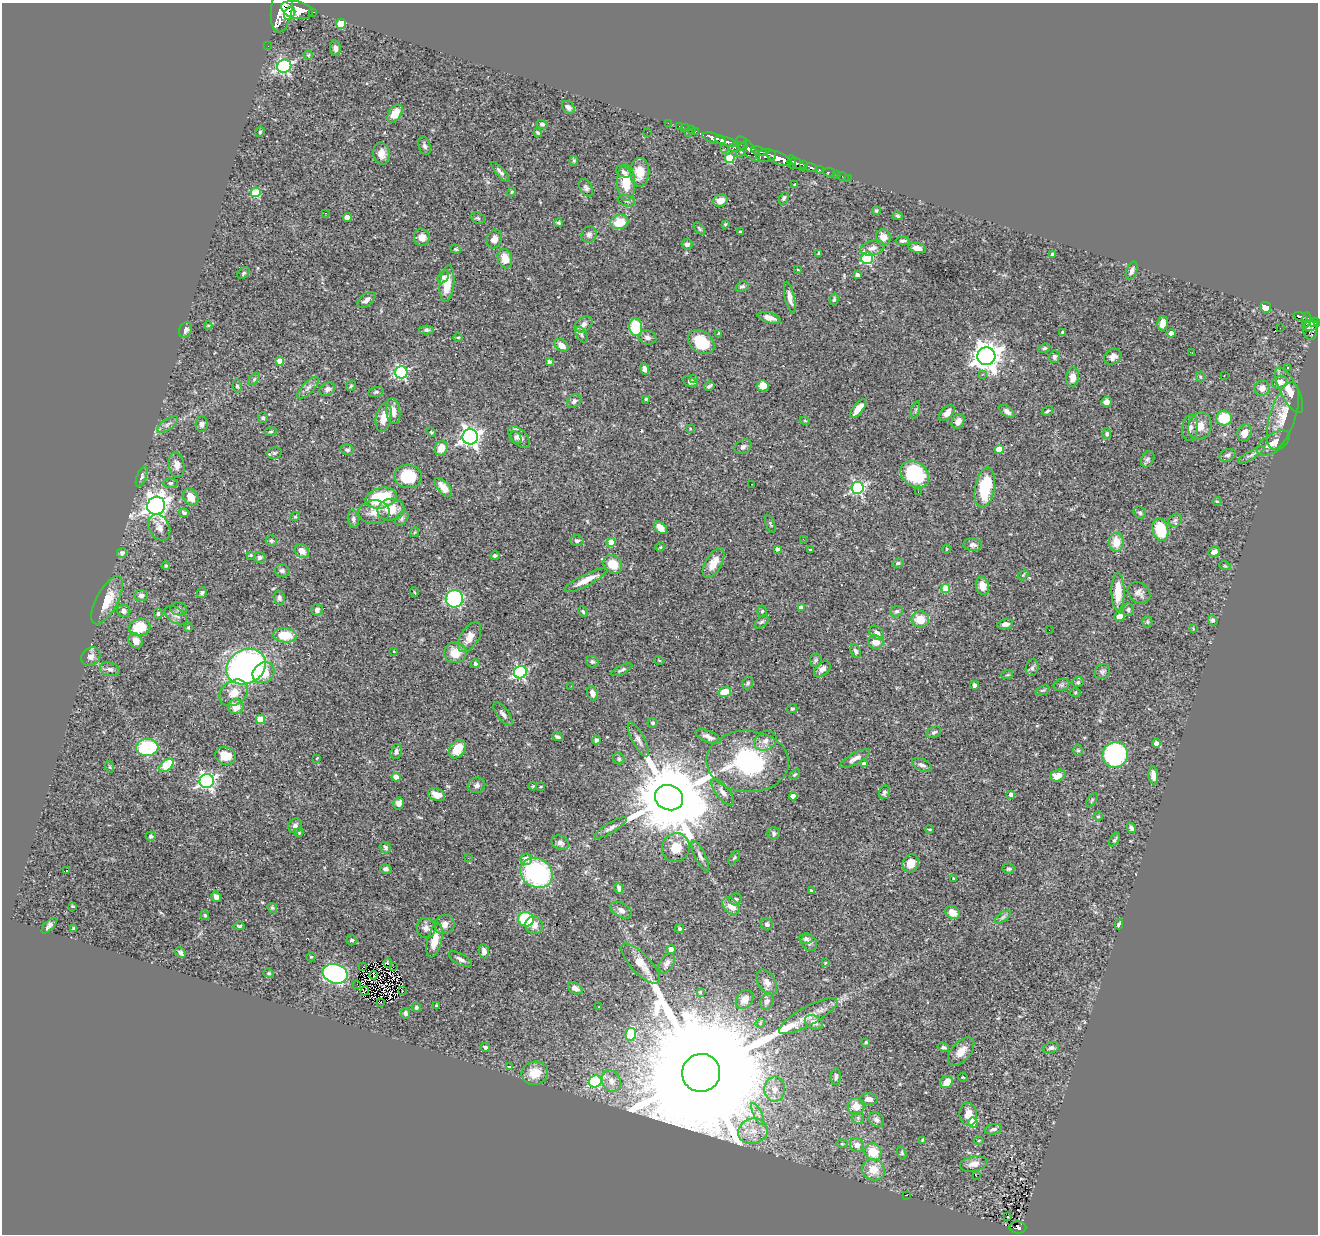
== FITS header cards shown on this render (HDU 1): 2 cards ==
NAXIS1  =                 1316
NAXIS2  =                 1232

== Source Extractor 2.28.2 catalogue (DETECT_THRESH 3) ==
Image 1316 x 1232 px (HDU 1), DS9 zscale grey, 1 PNG px = 1 image px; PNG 1320 x 1236 px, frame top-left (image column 1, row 1232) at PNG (2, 3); each listed source drawn as its Kron ellipse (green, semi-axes under 4 px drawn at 4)
Background 0.755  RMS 0.026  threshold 0.0792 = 3 sigma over >= 5 px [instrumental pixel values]
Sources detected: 441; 1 with non-positive FLUX_AUTO (blend fragments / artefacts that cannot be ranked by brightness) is neither listed nor drawn; the other 440 listed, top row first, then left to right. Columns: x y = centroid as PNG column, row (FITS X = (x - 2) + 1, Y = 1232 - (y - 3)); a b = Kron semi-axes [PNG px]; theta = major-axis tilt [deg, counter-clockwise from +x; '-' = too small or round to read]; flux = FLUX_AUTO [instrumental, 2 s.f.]
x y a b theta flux
282 9 23 10 82 4500
297 10 16 8 -13 3300
312 12 3 3 - 78
290 13 7 5 61 980
341 24 5 5 - 58
268 46 2 2 - 7.2
335 48 7 5 -79 8.2
308 55 5 4 - 2.2
284 66 7 6 - 270
568 107 7 5 -46 7.1
395 114 10 6 56 29
668 123 2 2 - 11
542 124 6 4 -17 3.1
680 126 4 2 - 18
685 128 4 3 - 29
691 130 3 2 - 12
695 131 3 3 - 29
260 132 5 4 - 2.3
647 132 3 2 - 1.4
538 133 4 3 - 2.5
688 133 3 2 - 57
714 138 12 5 -17 1200
726 141 12 4 -16 1100
424 146 9 6 -74 5.3
737 147 9 4 13 330
725 148 3 2 - 9.6
748 149 16 6 -48 250
742 150 9 3 63 410
759 151 8 3 -19 340
381 154 11 8 -83 15
766 155 10 6 5 830
730 158 5 5 - 87
779 158 13 6 -25 1900
574 160 5 3 - 2.3
792 162 7 4 -83 400
798 164 9 4 -35 710
803 165 3 3 - 260
811 167 6 4 -11 210
819 170 3 3 - 99
500 172 12 4 -49 6.5
623 172 7 5 -28 4.5
640 172 14 9 90 27
829 172 6 3 -9 61
837 175 2 2 - 8.2
843 176 6 2 -19 9.7
848 178 3 3 - 5.9
626 183 18 9 -89 45
794 185 3 2 - 1.5
586 188 9 6 -63 4.7
256 192 5 5 - 85
512 192 4 4 - 2
784 198 6 4 61 3.1
626 201 9 5 -17 4.5
720 201 7 6 - 20
876 211 4 4 - 2.8
325 213 3 2 - 15
898 216 5 3 - 2.8
347 218 4 4 - 23
478 218 7 5 -20 3.2
619 222 9 7 14 39
559 223 4 4 - 3.1
725 224 3 3 - 2.5
699 229 7 4 -49 2.3
740 232 3 3 - 3.1
589 234 8 7 - 6.9
422 237 8 8 - 13
883 237 8 7 - 16
494 239 9 7 72 13
903 241 7 3 0 4
687 244 5 5 - 5.5
872 248 12 7 13 11
917 248 9 5 -12 10
456 249 5 4 - 2.2
819 254 4 3 - 2.4
1053 255 4 4 - 9.2
867 258 6 6 - 160
505 259 10 7 -72 27
798 270 3 2 - 1.4
1132 271 9 5 70 6.9
244 273 7 5 42 2.7
857 275 4 3 - 6.7
443 277 7 5 54 4.6
447 284 18 7 84 34
742 286 7 5 21 4.1
790 298 16 5 -77 12
834 299 6 4 75 3.9
366 300 10 5 39 7.9
1266 307 5 5 - 28
1301 317 7 3 -20 170
769 318 12 5 -16 13
1307 320 7 3 85 230
1315 322 5 4 - 380
1162 323 7 5 83 12
583 324 10 6 37 8.8
208 325 4 3 - 1.5
1310 326 8 5 18 330
636 327 9 6 -84 92
1280 328 2 2 - 760
185 330 8 6 62 7
426 330 7 4 -1 3.1
1310 330 10 7 -79 340
1062 332 3 3 - 2.5
719 333 4 3 - 2.8
1171 333 4 4 - 12
581 335 9 5 -61 4.6
458 337 5 3 - 1.7
648 337 9 7 -19 7.4
701 342 14 10 -35 54
561 345 8 5 -37 16
1045 348 6 4 27 2.7
1192 353 3 2 - 1.1
986 356 9 9 - 2100
1054 357 6 5 - 5.5
1113 357 9 7 30 10
280 361 4 4 - 20
549 362 4 4 - 3.2
1287 368 3 2 - 2
645 369 6 4 -74 6.8
401 372 6 6 - 260
982 375 3 2 - 3.1
1224 375 3 2 - 2.2
1073 377 9 6 83 17
1200 377 5 3 - 1.8
693 378 3 3 - 4.3
254 379 7 4 47 2.9
690 382 8 5 -24 7.2
1279 382 8 6 22 15
237 386 6 4 -80 2.8
351 386 5 4 - 2.4
709 386 5 3 - 3.1
763 386 6 5 - 25
308 387 14 5 46 8.8
1262 388 8 7 - 15
328 389 8 6 24 6.8
1289 390 25 9 -63 23
376 392 8 4 14 3.2
646 399 3 3 - 2
574 401 8 6 41 6.6
1106 402 5 5 - 6.6
858 409 11 5 52 22
915 410 9 3 76 2.8
393 411 13 7 -83 13
1007 411 9 5 -39 6.6
1047 411 6 3 32 3
947 413 9 5 49 11
1283 416 35 13 73 38
263 418 5 5 - 3.9
384 418 15 7 80 19
1224 418 8 7 - 60
805 421 5 3 - 1.6
958 421 8 6 59 8.7
168 424 12 5 37 7.3
202 424 8 6 84 5.3
1200 426 14 11 73 20
1190 428 13 8 85 9.7
690 429 4 3 - 1.5
271 432 6 3 8 2.1
431 432 5 4 - 1.9
1244 433 9 6 71 14
1107 434 5 4 - 2.8
470 437 8 7 - 870
515 437 6 5 - 4.2
519 437 13 7 -45 11
1273 443 18 9 32 19
743 447 9 6 31 5.3
441 448 7 6 - 23
999 449 5 4 - 36
347 450 6 5 - 4.9
274 453 7 5 12 4
1228 455 8 6 19 5.5
1251 455 15 4 31 5.7
1148 459 8 6 62 4.6
177 465 12 8 -80 11
915 474 15 12 -37 120
408 476 14 11 -6 56
142 477 11 5 69 4.1
170 483 7 5 -1 3.3
751 484 2 2 - 0.83
443 487 11 5 -49 17
858 488 6 6 - 320
985 488 20 9 79 87
918 492 2 2 - 2.1
191 497 9 7 -55 22
381 498 16 10 13 110
1217 501 5 3 - 1.5
156 506 9 8 - 1200
391 509 13 11 11 31
374 512 15 12 2 17
184 513 5 4 - 4.2
1140 513 6 5 - 3.7
295 517 5 4 - 1.9
353 519 9 5 -83 5.7
402 519 8 5 51 3.8
1175 520 7 6 - 4.9
770 524 9 3 -67 2.1
159 527 14 10 -62 13
660 528 8 5 -43 15
1160 530 11 7 -74 75
415 532 5 3 - 1.5
803 539 3 2 - 2.9
271 541 5 5 - 3.2
577 541 6 5 - 5.1
611 542 4 4 - 42
1116 542 9 7 -84 30
973 545 9 6 -4 7.5
660 547 5 4 - 1.8
777 549 4 4 - 5
946 549 5 3 - 1.8
810 550 3 3 - 3.2
302 551 8 6 -43 15
1214 552 6 5 - 6.5
122 553 5 5 - 4.4
251 555 3 3 - 1.6
495 556 4 4 - 3.9
260 558 6 5 - 5.4
714 563 16 8 60 24
898 563 6 4 9 2.9
613 564 10 8 -45 36
166 566 4 3 - 2
1225 566 6 3 -18 1.6
282 571 7 6 - 5
1023 575 6 4 45 2
586 580 24 6 27 27
982 586 9 6 -77 20
946 588 4 4 - 51
414 592 5 3 - 1.4
1118 592 19 6 -90 37
202 593 5 4 - 3.1
1139 593 12 9 -37 9.2
141 595 6 5 - 5.4
279 598 7 5 -79 5.1
454 599 9 8 - 280
107 600 26 10 62 35
801 608 4 4 - 9.5
179 609 8 6 -8 5.1
1128 609 6 5 - 4.1
317 610 6 5 - 5
124 611 6 6 - 5.5
583 611 5 3 - 2.4
762 611 5 5 - 2.5
897 611 6 5 - 3.7
158 614 5 4 - 2.8
176 615 12 7 -33 9.7
1119 616 5 5 - 11
920 619 9 8 - 29
1213 620 5 4 - 4.2
762 622 8 5 43 3.6
1147 622 5 5 - 2.8
1005 624 8 5 9 9.3
140 627 11 8 16 52
188 627 4 4 - 2.2
1193 629 4 3 - 1.5
1049 630 2 2 - 2.3
877 633 8 6 -43 8.3
285 635 12 7 -5 50
470 637 16 9 58 17
135 641 8 6 -55 15
876 642 8 6 -6 18
394 651 3 2 - 1.2
856 651 7 4 -67 4.1
455 653 11 10 - 31
91 657 10 8 41 8.9
659 660 5 3 - 1.6
816 660 6 6 - 3.3
592 662 6 5 - 3.6
475 664 4 4 - 3.7
246 667 21 17 31 590
1032 668 8 6 74 4.7
110 669 10 6 -15 7.6
822 669 10 6 42 8.4
622 670 11 4 25 4.2
520 672 6 6 - 240
1102 672 8 7 - 4.7
263 673 11 10 - 34
1007 675 6 3 18 2.2
1078 682 6 5 - 3.2
748 683 6 5 - 3.5
974 685 4 3 - 4.7
1062 685 8 6 19 4.2
571 686 2 2 - 2.2
1043 690 7 3 20 2.5
725 692 6 5 - 32
1075 692 5 3 - 2
234 693 15 12 37 25
592 693 7 5 -69 8.5
236 707 7 7 - 23
792 709 5 4 - 3.1
503 714 14 5 -54 7.3
260 719 4 4 - 47
652 723 5 4 - 2.9
934 732 8 5 26 3.8
557 737 5 3 - 3.5
708 737 14 5 -23 9.4
596 740 4 4 - 4.7
638 740 19 6 -62 9.3
765 741 11 9 34 11
1156 743 4 4 - 9.9
147 747 11 8 3 150
457 749 10 7 50 35
1078 750 6 5 - 2.9
396 752 8 5 74 5.1
1115 755 13 12 - 260
225 756 10 8 -21 31
317 758 4 2 - 1
855 758 16 5 29 9.7
619 759 6 5 - 3.4
748 761 41 30 -3 220
864 764 4 4 - 10
166 765 8 5 38 70
922 765 10 6 -25 6.7
110 767 6 4 -71 2.1
795 774 6 4 39 2.5
1058 775 8 5 21 23
1153 775 9 5 -85 11
396 777 4 4 - 20
207 781 7 7 - 490
476 785 9 7 19 7
533 786 4 4 - 1.7
541 787 4 3 - 1.7
723 792 16 6 -51 10
884 792 7 5 75 5
437 795 9 6 -22 17
1011 795 4 4 - 8.6
793 796 4 4 - 14
669 798 14 12 -22 29000
1092 800 8 4 55 2.3
399 804 6 5 - 11
1098 816 5 4 - 2.5
295 826 7 6 - 6.7
610 828 19 5 31 7.8
1131 828 5 4 - 5.5
930 829 4 2 - 1.7
299 832 4 4 - 2
774 833 6 6 - 3.9
151 836 5 4 - 4.8
1114 840 7 3 56 3.1
560 843 9 7 -27 6.5
385 848 6 5 - 4
676 848 15 13 64 30
700 856 17 5 -64 7.9
468 858 2 2 - 4.3
734 858 7 4 55 2.8
526 859 6 5 - 16
911 863 9 7 65 21
386 869 6 5 - 5.8
1008 869 6 5 - 3.3
66 871 3 2 - 4.6
536 873 17 14 -34 260
953 878 3 2 - 1.7
619 888 6 3 -77 5.3
811 891 3 3 - 3.6
216 897 5 4 - 8.2
736 899 6 5 - 3.9
73 906 3 2 - 1.4
731 906 10 7 -48 22
272 908 5 4 - 2.6
621 910 12 7 -29 8.7
953 912 8 6 -33 16
205 915 5 4 - 2.5
1003 917 9 4 36 4.2
526 919 8 7 - 86
444 924 10 9 - 13
767 924 6 6 - 4.5
1119 924 5 3 - 8.3
534 925 9 8 - 13
49 926 10 4 45 5.7
239 926 6 3 -7 2.4
73 928 4 3 - 2
426 928 10 9 - 9
680 929 5 4 - 3
806 939 7 5 -2 3.8
352 940 5 5 - 3.9
435 940 17 7 76 29
809 943 9 7 -52 6.7
671 949 4 4 - 22
484 951 7 5 -83 7.7
181 953 6 4 -47 4.2
311 957 4 4 - 2.7
460 959 13 5 -29 7.3
388 963 5 2 - 0.95
667 963 11 6 59 8.4
825 963 4 3 - 1.4
641 964 26 9 -46 26
363 967 2 2 - 0.83
393 967 2 2 - 0.95
269 973 5 4 - 2.5
335 974 13 9 -17 460
373 975 4 2 - 1.2
767 982 14 8 -56 10
357 985 4 2 - 1.5
575 988 8 5 -30 8.2
365 991 4 2 - 2.8
402 991 2 2 - 6.9
700 992 4 3 - 1.3
745 1000 10 8 53 14
767 1001 8 6 65 6.8
380 1002 2 2 - 1.3
436 1006 4 3 - 2.4
416 1007 5 4 - 3.2
599 1007 3 3 - 9.1
406 1013 5 4 - 4.8
808 1016 33 9 29 31
814 1022 9 6 -24 12
760 1023 5 4 - 2.1
631 1034 6 5 - 81
866 1042 4 4 - 2.2
485 1047 5 4 - 6.2
943 1047 6 4 -18 3.9
1051 1048 8 5 17 4.9
961 1051 17 9 49 20
509 1067 3 3 - 9.5
535 1073 13 11 12 29
701 1073 19 19 - 140000
836 1077 8 4 90 4.5
963 1077 5 3 - 1.4
611 1081 11 9 -62 15
595 1082 6 6 - 180
947 1082 6 5 - 25
775 1089 12 10 87 19
869 1099 9 6 -1 11
856 1106 8 8 - 21
758 1114 12 4 -64 6.4
968 1114 11 8 -81 22
858 1118 6 6 - 3.7
876 1120 8 6 -39 7.4
973 1123 5 4 - 55
994 1129 8 5 10 5.9
753 1131 15 12 18 28
922 1140 4 3 - 1.5
979 1141 4 4 - 2.2
842 1144 6 4 1 1.9
857 1145 7 7 - 12
873 1152 9 8 - 39
902 1153 7 4 -74 2.4
974 1164 14 7 11 12
873 1170 11 10 - 28
976 1176 2 2 - 4.5
906 1195 2 2 - 10
1008 1217 3 2 - 4.6
1018 1227 8 6 -1 130
At the frame edge (FLAGS 8, measured only in part): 1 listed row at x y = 282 9
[1 non-positive-flux detection neither listed nor drawn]